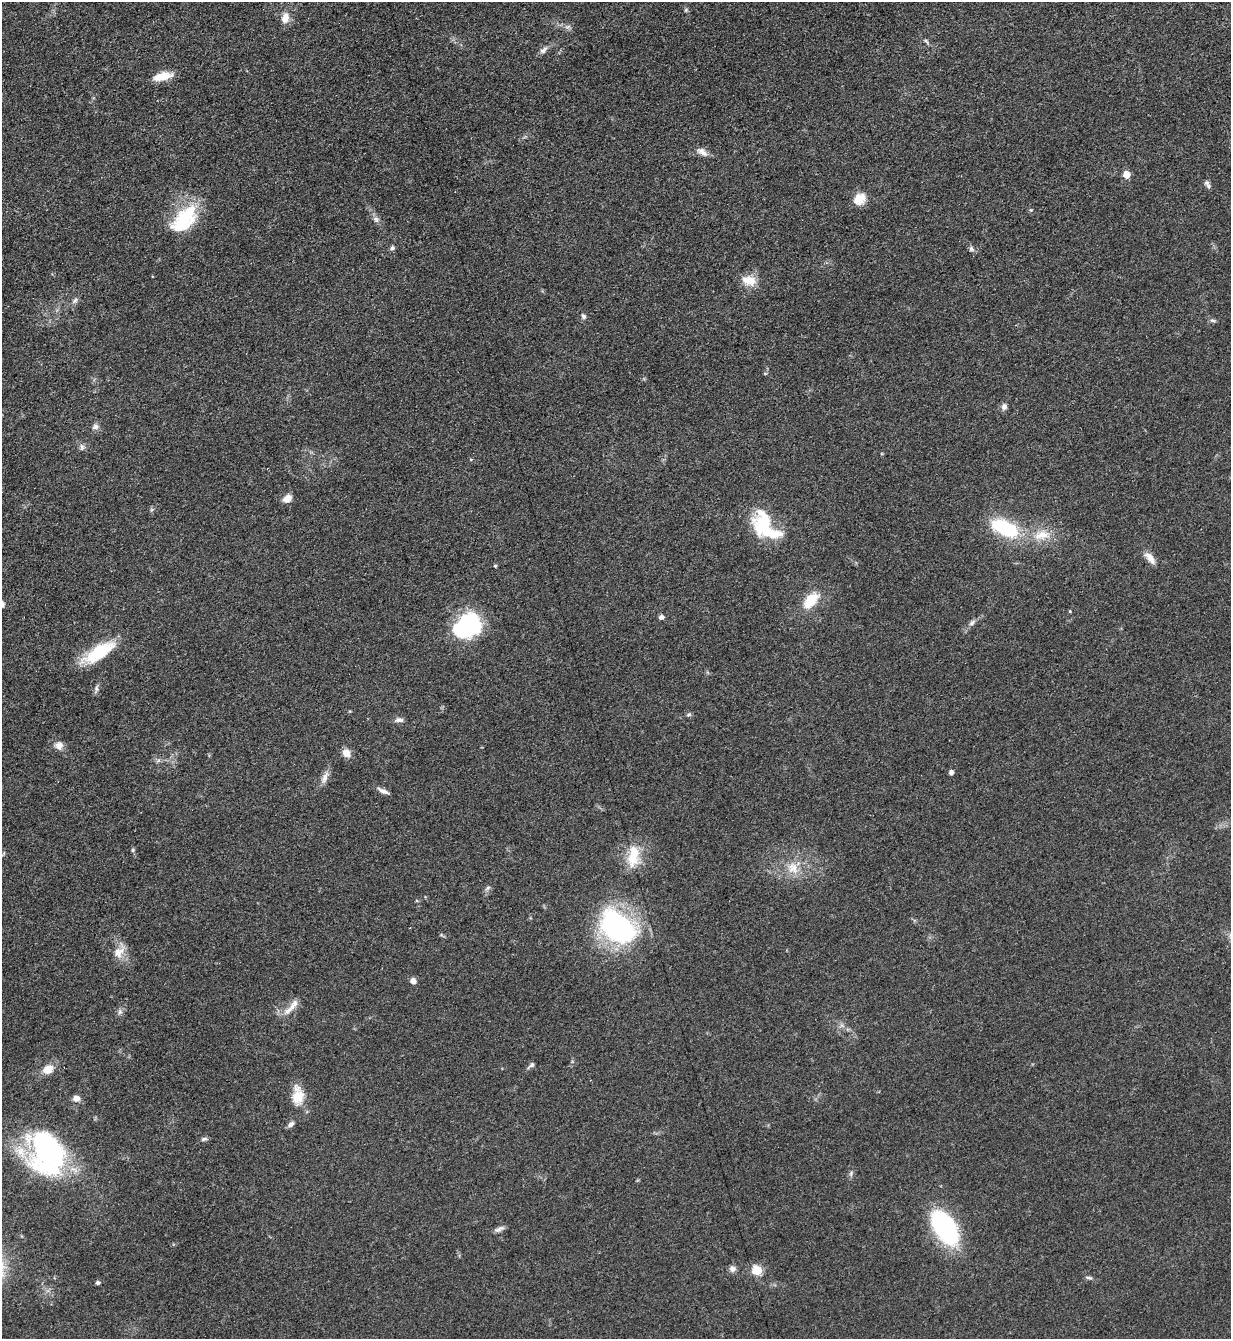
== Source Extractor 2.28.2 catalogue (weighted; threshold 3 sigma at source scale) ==
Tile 11 of 4 x 4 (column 3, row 3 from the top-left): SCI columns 2739-3967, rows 1347-2683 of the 5351 x 5363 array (HDU 1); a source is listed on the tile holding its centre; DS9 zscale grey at full resolution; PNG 1233 x 1341 px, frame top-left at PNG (2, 2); no overlay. Shown black and unused: <1% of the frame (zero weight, under 3 of 5 exposures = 1% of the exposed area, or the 3 px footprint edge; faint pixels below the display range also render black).
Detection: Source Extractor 2.28.2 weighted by HDU 2 'WHT'; one run over the whole footprint, this tile lists its part. Background 0.0603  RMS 0.0063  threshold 0.0283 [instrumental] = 3 sigma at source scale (4.5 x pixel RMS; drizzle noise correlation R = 1.50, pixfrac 1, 0.05/0.05 arcsec/px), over >= 5 px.
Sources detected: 68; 1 inside a brighter object's white glare — not listed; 2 inside a brighter listed object's ellipse — not listed separately; the other 65 listed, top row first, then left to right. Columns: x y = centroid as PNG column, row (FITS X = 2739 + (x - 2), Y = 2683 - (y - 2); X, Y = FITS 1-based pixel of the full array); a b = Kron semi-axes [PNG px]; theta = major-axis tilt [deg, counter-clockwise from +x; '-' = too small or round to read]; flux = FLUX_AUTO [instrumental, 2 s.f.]
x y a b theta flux
686 10 5 5 - 0.95
285 18 16 9 76 6.4
568 27 10 3 21 1.2
926 41 9 4 -52 1.2
543 50 12 6 42 2.7
162 76 21 9 12 11
702 152 17 8 -34 4
1126 174 5 5 - 11
1207 183 8 7 - 1.9
859 199 13 11 45 9.9
185 217 38 22 47 38
376 219 9 7 -56 2.3
392 248 6 5 - 1.5
971 249 7 6 - 1.5
749 280 19 13 -9 9
75 300 9 5 62 1.8
583 316 8 5 -59 1.6
1213 320 8 4 -9 1.2
1004 407 9 7 81 2.4
95 427 10 7 24 2.4
82 447 9 6 -87 1.8
287 498 10 8 37 5.1
765 525 39 21 -50 39
1005 528 36 17 -24 41
1042 535 24 12 15 13
1150 558 19 8 -51 5.4
495 566 5 3 - 0.68
811 601 21 12 51 15
2 604 9 5 -75 1.9
1070 611 4 3 - 0.6
661 617 6 5 - 2
972 623 10 5 42 2.2
463 629 27 25 -82 43
99 652 43 14 32 28
96 689 9 5 88 1.8
689 714 7 4 18 1.1
399 720 11 6 1 2.5
59 746 10 9 - 3.9
346 753 9 8 - 5.9
951 772 4 4 - 2.8
325 777 19 7 69 4.2
383 791 15 5 -23 3.1
133 850 5 5 - 1.1
633 856 30 14 84 18
793 868 17 15 -64 11
488 888 8 5 28 1.5
617 927 39 25 -36 120
119 952 16 13 48 7.5
413 981 6 6 - 4
293 1005 21 8 53 6.3
120 1012 6 6 - 1.6
531 1065 10 5 37 1.6
48 1069 10 8 27 8.8
298 1095 28 14 -89 12
76 1098 8 6 -13 4.1
291 1124 9 5 37 2.1
204 1139 9 5 12 1.4
47 1153 39 30 -66 140
851 1173 8 4 89 1.3
945 1228 36 18 -58 93
499 1229 14 5 23 2.4
732 1269 8 7 - 2.7
757 1270 5 5 - 35
1089 1278 11 4 -7 1.3
98 1283 4 4 - 1.7
Isophote crosses this tile's border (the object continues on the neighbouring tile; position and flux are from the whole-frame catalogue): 1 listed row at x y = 2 604